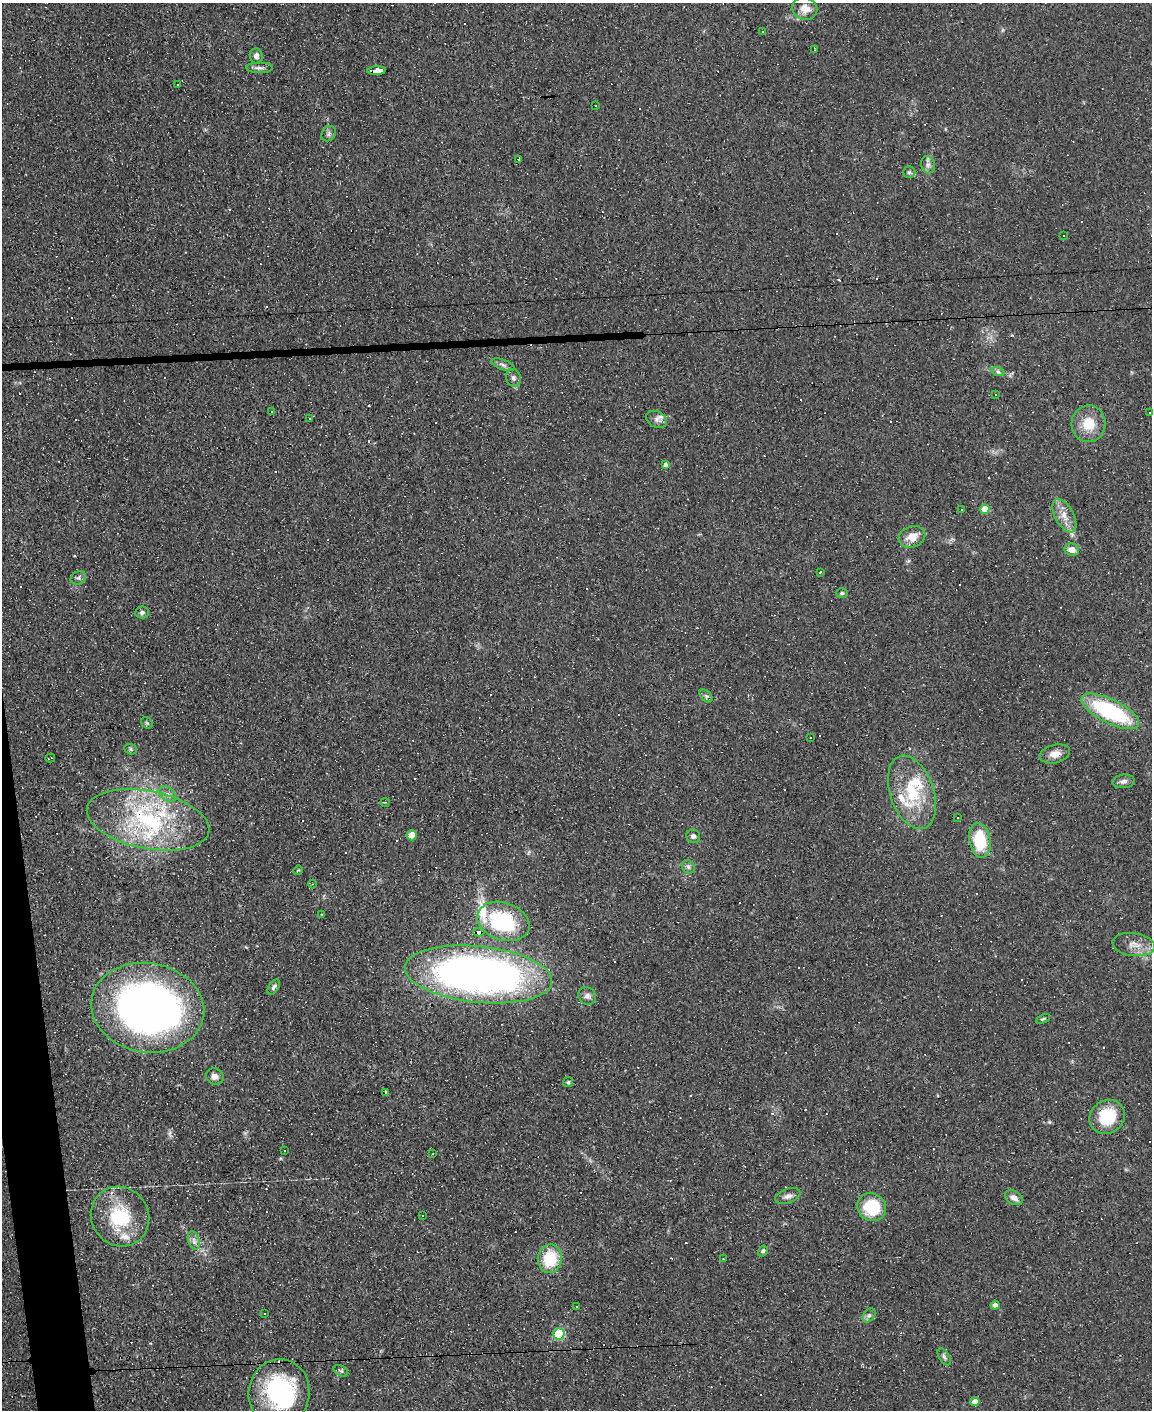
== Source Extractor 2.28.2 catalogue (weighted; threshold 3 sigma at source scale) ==
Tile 7 of 4 x 3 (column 3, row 2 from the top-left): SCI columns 2303-3452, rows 1641-3048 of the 4603 x 4581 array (HDU 1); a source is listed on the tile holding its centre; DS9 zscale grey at full resolution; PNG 1154 x 1412 px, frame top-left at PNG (2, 3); each listed source drawn as its Kron ellipse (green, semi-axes under 4 px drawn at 4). Shown black and unused: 2% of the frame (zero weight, under 3 of 4 exposures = <1% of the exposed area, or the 3 px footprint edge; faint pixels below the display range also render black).
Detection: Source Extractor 2.28.2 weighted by HDU 2 'WHT'; one run over the whole footprint, this tile lists its part. Background 0.0782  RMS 0.0055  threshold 0.0248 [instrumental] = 3 sigma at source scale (4.5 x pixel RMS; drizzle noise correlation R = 1.50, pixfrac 1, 0.05/0.05 arcsec/px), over >= 5 px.
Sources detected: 142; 1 inside a brighter object's white glare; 49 cosmic-ray / hot-pixel residue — neither listed nor drawn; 8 inside a brighter listed object's ellipse — not listed separately; the other 84 listed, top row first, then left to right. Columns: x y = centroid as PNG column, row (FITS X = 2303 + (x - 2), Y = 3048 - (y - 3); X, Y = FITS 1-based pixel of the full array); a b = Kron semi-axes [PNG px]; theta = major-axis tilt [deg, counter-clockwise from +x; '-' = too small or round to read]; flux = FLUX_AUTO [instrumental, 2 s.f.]
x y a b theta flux
805 9 13 11 -20 5.4
763 31 3 3 - 0.51
814 50 3 2 - 0.51
256 56 8 6 -67 2.7
259 68 13 5 0 2
377 71 9 3 3 66
177 85 3 2 - 0.54
596 106 2 2 - 0.51
329 134 8 6 50 1.6
518 159 3 2 - 1.3
928 165 9 6 -77 2.2
909 172 6 6 - 1
1064 235 3 2 - 0.43
503 365 12 5 -21 1.6
998 372 6 4 -19 1
513 378 9 7 -75 1.9
995 395 3 3 - 2.1
272 412 3 3 - 2.6
1150 413 2 2 - 0.42
309 419 3 3 - 17
657 419 11 8 -27 2.9
1088 424 18 17 - 12
665 465 4 4 - 1.5
985 509 4 4 - 12
962 510 3 3 - 0.96
1064 516 18 9 -61 6.2
912 537 14 10 21 6.8
1072 550 7 6 - 3.9
820 572 3 3 - 0.43
78 578 8 6 33 1.3
842 593 6 5 - 0.85
142 612 7 6 - 1.3
706 696 8 5 -44 1.2
1110 711 32 12 -27 59
147 723 6 5 - 0.69
810 738 3 3 - 0.99
131 749 6 5 - 0.97
1055 754 15 9 14 4.7
50 758 5 2 - 0.86
1124 781 11 7 5 2.2
912 792 38 22 -71 27
168 794 9 6 -40 2.3
385 802 4 2 - 0.47
958 818 3 2 - 0.61
148 820 62 29 -11 72
412 835 5 5 - 11
693 836 7 6 - 1.9
980 840 17 10 -81 24
688 867 7 6 - 1.5
298 870 5 3 - 0.54
313 884 4 3 - 0.43
321 914 3 2 - 0.31
503 921 27 18 -20 43
479 932 5 3 - 50
1134 945 21 11 -8 6.5
479 974 74 28 -6 370
274 987 8 4 57 1.3
587 996 9 8 - 2.4
148 1008 57 44 -9 300
1043 1019 7 3 24 0.75
215 1076 9 8 - 3
568 1082 5 5 - 0.88
386 1093 4 3 - 32
1107 1117 18 16 36 23
284 1151 3 3 - 1.1
433 1154 3 2 - 0.42
788 1196 13 7 19 2.6
1014 1198 9 6 -32 3
872 1207 15 13 -37 25
422 1215 3 3 - 0.48
120 1216 30 28 -54 33
194 1240 9 5 -72 2.2
763 1251 6 4 57 1.2
550 1259 14 12 81 22
723 1259 3 2 - 0.41
995 1305 4 4 - 2.6
577 1307 2 2 - 0.44
264 1314 3 2 - 0.55
869 1315 8 5 53 1.5
559 1334 5 5 - 31
944 1357 9 5 -58 1.4
341 1371 8 5 -29 1.1
279 1393 33 30 80 71
975 1402 5 4 - 4.7
Overlapping masked pixels (flux is a lower limit): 6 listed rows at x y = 377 71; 148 820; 479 932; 479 974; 148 1008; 386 1093